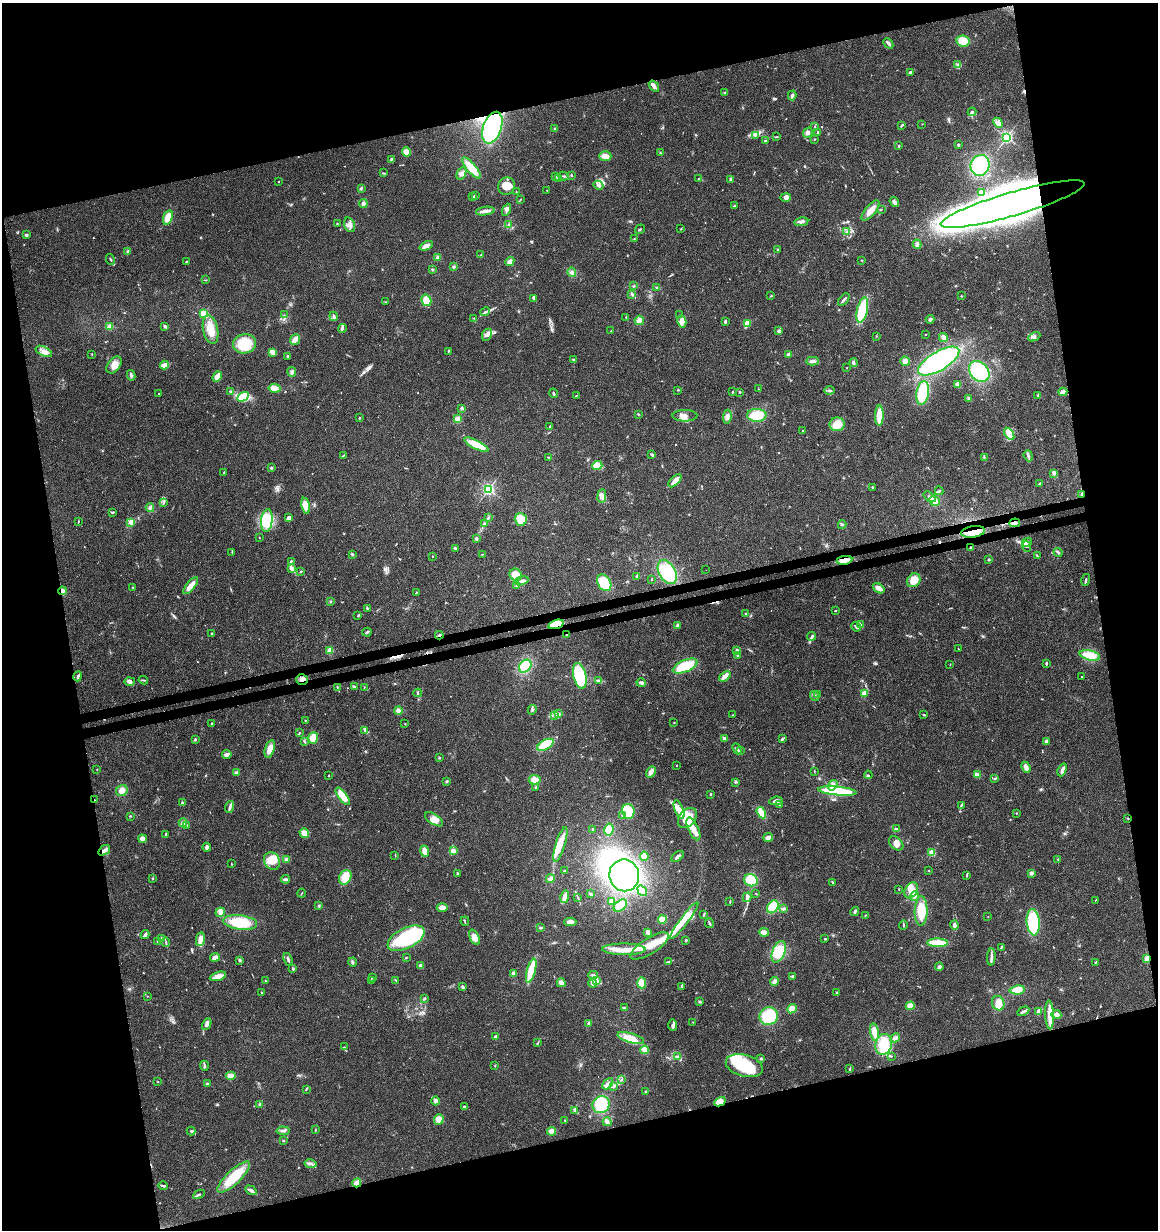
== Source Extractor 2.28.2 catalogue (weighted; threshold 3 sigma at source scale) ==
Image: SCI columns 44-4666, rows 64-4972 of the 4760 x 5028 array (HDU 1 of 3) = the unmasked area's bounding box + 8 px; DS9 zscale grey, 4 x 4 block average (1 PNG px = mean of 4 x 4 image px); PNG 1160 x 1232 px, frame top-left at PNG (2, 3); each listed source drawn as its Kron ellipse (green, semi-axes under 4 px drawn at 4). Shown black and unused: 28% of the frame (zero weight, under 3 of 4 exposures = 5% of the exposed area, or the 3 px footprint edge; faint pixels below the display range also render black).
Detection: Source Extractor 2.28.2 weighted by HDU 2 'WHT'. Background 0.043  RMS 0.0036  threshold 0.016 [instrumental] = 3 sigma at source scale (4.5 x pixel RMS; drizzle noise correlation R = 1.50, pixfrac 1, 0.0396/0.0396 arcsec/px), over >= 5 px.
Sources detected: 697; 11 inside a brighter object's white glare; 5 cosmic-ray / hot-pixel residue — neither listed nor drawn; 12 coinciding with a brighter row at this scale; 68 inside a brighter listed object's ellipse — not listed separately; of the other 601, all 500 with FLUX_AUTO >= 0.937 (the completeness limit of this list) listed and drawn (101 fainter detections not listed), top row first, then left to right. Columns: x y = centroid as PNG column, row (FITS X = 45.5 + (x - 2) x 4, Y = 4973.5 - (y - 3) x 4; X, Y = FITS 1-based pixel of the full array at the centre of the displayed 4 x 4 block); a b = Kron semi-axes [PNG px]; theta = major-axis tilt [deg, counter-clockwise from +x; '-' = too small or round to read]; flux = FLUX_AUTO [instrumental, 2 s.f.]
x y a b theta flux
963 41 7 5 -7 33
888 43 6 2 -47 6.9
958 65 3 3 - 3.9
910 72 3 2 - 3.1
654 86 6 3 -54 8.6
725 92 4 2 - 2.4
792 95 5 3 - 4.3
972 112 4 2 - 3.4
998 123 5 3 - 7.1
922 124 2 2 - 1.1
815 126 3 2 - 1.5
901 126 3 2 - 2.2
492 128 16 9 71 170
555 129 3 2 - 2.1
817 132 3 2 - 1.8
808 133 5 4 - 8.8
755 135 4 2 - 3.8
776 137 3 2 - 1.8
1006 137 2 2 - 510
815 139 2 2 - 1.6
765 141 2 2 - 3.7
958 145 2 2 - 8.9
899 146 2 2 - 2.2
406 152 4 4 - 15
660 153 2 2 - 1.2
605 156 6 5 - 16
391 159 3 3 - 2.8
980 165 10 9 - 110
471 168 13 4 -50 46
383 173 2 2 - 1.2
462 173 7 3 65 6.2
571 175 3 2 - 2
555 176 3 2 - 2
564 176 5 2 - 2.7
559 179 3 3 - 3.4
699 179 4 2 - 1.5
730 179 4 2 - 4.5
279 181 2 2 - 1.1
598 185 5 2 - 2.9
507 186 9 8 - 25
361 188 3 2 - 2.3
547 190 2 2 - 1.3
516 191 2 2 - 0.95
982 193 4 2 - 6.5
476 196 2 2 - 1.4
472 197 3 2 - 2.1
786 197 5 4 - 9.3
521 199 2 2 - 0.95
894 202 5 3 - 6.9
363 203 4 3 - 4.9
1013 204 75 12 16 4900
734 206 2 2 - 2.7
881 209 2 2 - 1.6
507 210 6 3 66 5.9
485 211 9 3 8 12
870 211 12 5 50 20
168 217 7 4 70 24
801 222 7 3 8 7.1
337 224 2 2 - 1.6
508 224 2 2 - 1
349 225 7 5 -70 10
640 229 5 2 - 2.2
681 229 2 2 - 1.7
847 232 3 2 - 2.3
26 235 3 3 - 3.6
634 239 2 2 - 1.2
917 244 5 3 - 5.4
426 246 7 3 25 10
778 249 3 2 - 1.6
128 251 3 2 - 2.3
481 255 3 2 - 1.8
438 258 3 3 - 5.5
110 259 5 2 - 2.6
861 260 2 2 - 1.2
510 261 5 3 - 8.3
186 262 3 2 - 1.2
454 267 4 2 - 2.5
432 269 3 2 - 2.2
572 272 5 3 - 6
206 280 2 2 - 1
633 286 3 2 - 2.1
657 287 3 2 - 2.3
632 294 4 2 - 3.9
771 296 2 2 - 1.5
961 296 2 2 - 1.4
533 298 3 2 - 4.9
426 300 6 4 -58 27
844 300 7 2 50 4.5
386 302 3 2 - 1.2
862 310 13 5 77 93
485 312 5 2 - 3.7
204 314 2 2 - 130
284 315 2 2 - 0.96
680 315 3 2 - 1.3
334 316 5 2 - 4
626 317 3 2 - 1.6
474 318 2 2 - 0.97
930 319 4 3 - 4
639 320 5 4 - 11
682 321 6 4 -77 10
725 321 3 2 - 3.2
747 323 4 3 - 23
110 326 4 3 - 9.2
165 326 2 2 - 5.4
342 328 4 2 - 3.7
211 330 14 7 -77 31
611 331 2 2 - 1.6
779 331 4 3 - 4.6
926 334 2 2 - 1.2
487 335 6 4 65 9.4
876 336 2 2 - 1.1
943 337 5 3 - 6
1034 337 6 4 26 6
295 340 6 4 53 11
244 344 11 9 10 77
44 351 9 4 -25 14
448 351 3 2 - 1.6
273 352 4 3 - 18
92 354 2 2 - 1.6
788 354 3 3 - 3.2
288 356 2 2 - 4.5
573 360 3 2 - 1.1
812 361 6 3 2 6.7
905 361 5 4 - 9
939 361 23 9 31 290
853 363 4 3 - 4.7
114 365 9 6 54 19
164 365 4 3 - 13
847 368 2 2 - 1.4
979 371 12 9 -48 130
292 372 5 3 - 5
131 375 5 3 - 5.7
217 377 5 3 - 20
957 384 3 3 - 6.6
274 388 6 3 -9 16
758 389 2 2 - 1.4
678 390 3 2 - 1.5
830 390 5 2 - 3.7
230 391 2 2 - 2.5
732 392 2 2 - 1.8
740 392 3 2 - 1.5
1063 392 4 3 - 12
159 393 2 2 - 2
553 393 5 2 - 3.3
923 393 12 6 80 130
1038 395 3 2 - 2.1
576 396 2 2 - 1.2
243 397 6 4 31 73
969 398 3 2 - 2
461 408 3 3 - 3.5
638 414 2 2 - 1.6
757 415 10 6 2 55
879 415 10 3 89 47
685 416 12 5 0 12
727 417 7 3 85 8.9
359 418 2 2 - 1.7
457 419 3 3 - 13
837 424 7 7 - 34
550 426 3 2 - 2.1
803 431 3 2 - 4.1
1009 434 6 3 -57 31
476 445 13 4 -26 50
652 455 4 2 - 3.9
343 456 2 2 - 1.2
1028 456 6 2 -70 4.1
548 457 2 2 - 1.6
984 457 4 2 - 2
597 466 5 4 - 27
271 468 3 2 - 2.2
224 473 2 2 - 3.2
1054 473 4 3 - 4.7
675 481 8 3 45 20
1040 484 3 2 - 4.1
872 487 3 2 - 1.9
488 489 2 2 - 450
939 491 4 2 - 2.6
1081 495 4 2 - 2.2
602 496 7 4 83 8.2
929 497 7 3 -39 6
934 501 5 5 - 13
164 503 4 2 - 2
305 506 8 4 -76 26
150 508 4 3 - 4.9
112 512 3 2 - 2.4
288 518 4 3 - 6.6
488 518 3 2 - 1.8
521 519 6 6 - 26
267 520 11 5 84 57
78 521 3 2 - 1.3
131 522 3 3 - 9.7
484 523 3 2 - 1.5
1015 523 5 2 - 11
842 525 4 3 - 3.1
973 532 12 5 9 37
259 538 2 2 - 1
476 539 3 3 - 3.6
1027 542 5 2 - 3.7
1026 546 5 3 - 4
455 548 4 3 - 3
971 548 3 2 - 2.9
232 552 3 2 - 2.2
1058 552 4 3 - 3.8
352 554 3 2 - 2.8
482 554 3 2 - 1.2
1037 555 3 2 - 1.7
432 556 2 2 - 1.4
988 559 3 2 - 2.1
844 560 8 3 9 25
291 561 3 2 - 2.3
291 568 3 3 - 11
706 570 2 2 - 1.5
301 571 3 2 - 1.5
667 572 13 8 -60 110
516 575 6 5 - 20
636 576 2 2 - 1.3
651 579 2 2 - 1
914 580 7 6 - 27
1086 580 6 2 74 4.2
522 581 7 3 17 7.9
604 583 9 6 -57 58
191 586 10 3 51 27
517 586 3 2 - 2.4
133 587 2 2 - 1.7
879 588 6 3 -34 15
62 591 4 3 - 10
416 593 3 2 - 1.7
330 601 2 2 - 1.3
367 608 4 2 - 2.6
836 610 2 2 - 1
745 614 3 2 - 1.8
358 616 3 2 - 1.8
556 624 8 4 16 55
677 625 3 2 - 1.8
861 625 3 2 - 1.5
856 627 5 2 - 4
367 632 5 2 - 3.1
211 633 2 2 - 1.7
439 635 4 2 - 3.5
567 635 2 2 - 0.99
811 636 4 3 - 3.8
958 649 2 2 - 1.1
330 650 3 3 - 14
737 650 3 3 - 2.5
738 655 2 2 - 17
1090 655 10 5 -14 37
1046 663 3 2 - 3.4
950 664 2 2 - 0.99
525 666 7 5 51 55
685 666 13 6 23 89
78 676 5 2 - 3.6
580 676 13 6 -76 130
725 676 6 2 39 18
1082 677 2 2 - 1
302 679 6 5 - 9.7
143 680 5 2 - 2.8
598 680 4 2 - 3.2
129 681 5 4 - 7.4
641 683 5 3 - 5.6
337 687 3 2 - 1.9
354 687 4 2 - 4.4
364 687 2 2 - 1.2
418 693 4 2 - 2.5
864 693 3 3 - 9.5
818 695 3 2 - 1.2
815 696 5 3 - 4.6
532 710 5 2 - 2.8
398 711 4 3 - 7
558 714 4 3 - 4.1
554 715 3 2 - 2.3
732 715 2 2 - 1.4
924 715 3 2 - 2.5
305 720 2 2 - 1.7
674 722 2 2 - 1
212 724 3 2 - 1.7
405 724 2 2 - 1.8
365 730 2 2 - 1.2
299 733 2 2 - 1.2
313 738 6 5 - 32
195 739 3 2 - 2
725 739 4 3 - 4.3
782 739 4 2 - 3
304 741 3 2 - 3
1046 741 3 3 - 5.8
545 745 9 5 29 64
270 749 9 4 72 19
737 749 6 3 -64 4.3
741 750 2 2 - 0.95
227 754 5 3 - 7.7
439 758 2 2 - 1.4
676 766 2 2 - 1.3
1026 767 6 3 -66 10
97 769 2 2 - 1.1
1062 770 7 2 67 5.6
814 771 2 2 - 1.1
651 772 6 4 60 8.4
237 773 3 2 - 9.6
329 775 2 2 - 1.2
868 775 4 2 - 1.9
977 775 4 3 - 8.5
994 779 3 2 - 1.8
535 780 6 4 -4 15
447 781 3 2 - 2.7
735 782 3 2 - 1.7
833 785 5 3 - 8.5
536 787 2 2 - 1.6
122 790 6 5 - 15
837 791 19 4 -5 100
710 794 2 2 - 1.6
343 796 10 3 -53 41
94 800 3 2 - 1.6
776 801 7 4 8 8.4
182 803 3 2 - 2.7
779 804 4 2 - 3.3
961 806 4 2 - 2.5
230 807 6 2 72 8.3
679 810 10 4 -69 15
628 811 7 6 - 48
761 813 6 3 -58 29
1016 813 2 2 - 2.7
130 816 3 2 - 1.7
623 816 4 3 - 6
687 818 11 8 48 43
1128 818 2 2 - 1.3
434 819 10 5 -34 14
183 823 4 3 - 6.7
186 826 2 2 - 3.8
592 829 2 2 - 3.7
609 829 6 4 79 45
693 829 12 5 -65 20
896 829 4 3 - 3.4
304 833 5 4 - 18
165 835 2 2 - 0.94
768 837 5 3 - 15
143 839 4 3 - 14
896 843 8 5 -44 14
560 844 18 4 73 26
207 847 4 3 - 7.2
104 850 6 3 35 7.8
425 851 6 4 -72 17
453 851 4 4 - 7.4
932 853 2 2 - 80
395 855 3 2 - 1
644 856 4 3 - 14
677 856 7 2 40 6.9
286 859 4 3 - 3.9
1058 860 3 2 - 2.1
272 861 9 7 -57 32
231 864 3 2 - 1.4
564 871 2 2 - 3.1
929 871 2 2 - 3.8
458 873 3 2 - 1.4
1031 873 3 3 - 5.7
624 875 16 15 - 350
967 875 4 2 - 2
345 877 7 6 - 32
152 878 2 2 - 1.1
285 879 4 3 - 4.5
550 879 4 3 - 6.4
751 880 7 6 - 49
832 882 4 2 - 1.9
899 889 2 2 - 1.2
911 890 8 6 59 30
642 891 6 3 -54 26
302 893 4 2 - 1.7
756 893 2 2 - 1.2
590 894 4 2 - 3.1
915 896 5 3 - 4.7
565 897 6 2 76 21
747 897 5 2 - 11
578 898 3 2 - 1.4
1095 900 2 2 - 1
730 901 3 2 - 1.4
612 902 3 2 - 16
319 906 2 2 - 1.4
620 906 8 5 41 33
773 907 7 5 54 50
442 908 5 3 - 16
783 909 4 3 - 3.8
855 911 4 2 - 4.1
921 911 15 6 88 52
220 912 5 3 - 7.1
704 914 3 2 - 4.1
865 915 3 2 - 1.2
988 917 2 2 - 0.94
662 919 4 3 - 32
684 920 23 3 53 24
465 921 5 2 - 2.1
240 922 17 7 -6 77
570 922 6 4 0 12
1033 922 13 6 -86 150
710 923 5 2 - 3.6
903 925 5 2 - 2
954 925 4 3 - 6.8
541 928 4 2 - 2.3
648 932 3 2 - 12
764 932 5 3 - 12
145 935 4 2 - 9.9
474 937 8 4 -63 19
406 938 20 10 27 190
161 939 3 2 - 2.9
200 939 7 4 79 21
825 939 2 2 - 1.8
686 940 3 2 - 2.1
157 941 2 2 - 1.1
166 942 4 2 - 2.7
938 943 10 3 -1 56
649 946 22 8 32 48
1001 947 3 2 - 2.3
624 949 21 5 0 33
779 952 11 6 68 55
215 957 5 3 - 10
991 957 8 3 85 9.7
406 958 2 2 - 1.3
1147 958 4 3 - 9.2
288 959 6 2 -67 4.9
240 960 3 3 - 2.5
352 962 4 3 - 3.8
668 962 4 2 - 3.1
1095 963 2 2 - 1.1
421 965 3 2 - 8.5
939 967 4 3 - 5.7
293 969 3 2 - 2.6
531 971 12 4 75 83
514 973 3 3 - 8
593 975 5 3 - 8.1
218 976 8 4 18 19
793 976 3 2 - 2.7
373 977 2 2 - 1.1
371 980 3 2 - 2
396 980 3 2 - 1.5
597 980 3 2 - 3.2
266 981 2 2 - 1
774 981 4 4 - 5.6
561 983 4 3 - 8.9
592 983 4 3 - 5
642 983 5 4 - 31
462 986 3 3 - 4.1
682 986 3 2 - 1.2
1017 990 8 4 5 26
262 993 2 2 - 1.3
837 993 3 3 - 2.9
147 996 2 2 - 1
424 998 3 2 - 2
700 1002 3 3 - 2.3
998 1003 7 6 - 20
910 1006 4 4 - 16
624 1008 3 2 - 2
792 1009 5 4 - 16
1023 1011 6 2 29 7
1038 1011 3 2 - 8.1
1056 1014 5 3 - 9.3
1050 1015 14 4 -88 19
769 1016 9 8 - 86
693 1022 2 2 - 1
589 1023 3 3 - 3.6
207 1024 6 3 63 9.7
673 1025 6 3 -88 5.3
874 1032 9 4 -81 24
495 1036 2 2 - 15
631 1038 14 5 -17 42
895 1038 5 3 - 6.2
538 1043 4 2 - 1.7
884 1044 10 8 72 56
344 1047 2 2 - 1.2
645 1050 4 3 - 17
677 1056 3 2 - 2.3
891 1056 3 2 - 1.3
760 1058 3 2 - 1.8
495 1065 3 2 - 1.2
204 1066 5 3 - 3.4
744 1066 19 10 -15 100
850 1069 3 2 - 2
230 1076 5 4 - 12
621 1080 2 2 - 2.4
158 1082 2 2 - 0.94
207 1084 2 2 - 19
608 1084 6 3 44 6.4
613 1086 3 2 - 1.7
306 1089 4 2 - 1.9
646 1091 3 2 - 2.4
436 1101 4 3 - 4.8
720 1102 6 3 27 23
260 1104 4 3 - 3.4
601 1105 9 8 - 72
464 1107 3 3 - 3.4
575 1110 3 2 - 6.8
439 1119 5 5 - 14
565 1120 2 2 - 1.1
607 1122 4 3 - 5.3
315 1130 3 2 - 1.1
191 1131 4 3 - 3.3
283 1131 6 2 -5 5.2
552 1131 4 4 - 20
283 1141 3 2 - 2.1
310 1164 6 3 -11 6.7
234 1177 21 7 44 77
357 1183 4 2 - 24
163 1186 5 2 - 2.9
251 1190 6 3 -31 7.5
199 1194 6 2 28 4.2
Overlapping masked pixels (flux is a lower limit): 16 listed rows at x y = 1013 204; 1081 495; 1015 523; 973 532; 971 548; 844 560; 62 591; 556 624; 439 635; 567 635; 302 679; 94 800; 1128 818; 1147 958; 720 1102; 357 1183
Diffuse or blended objects may show on this block-average render without a row.